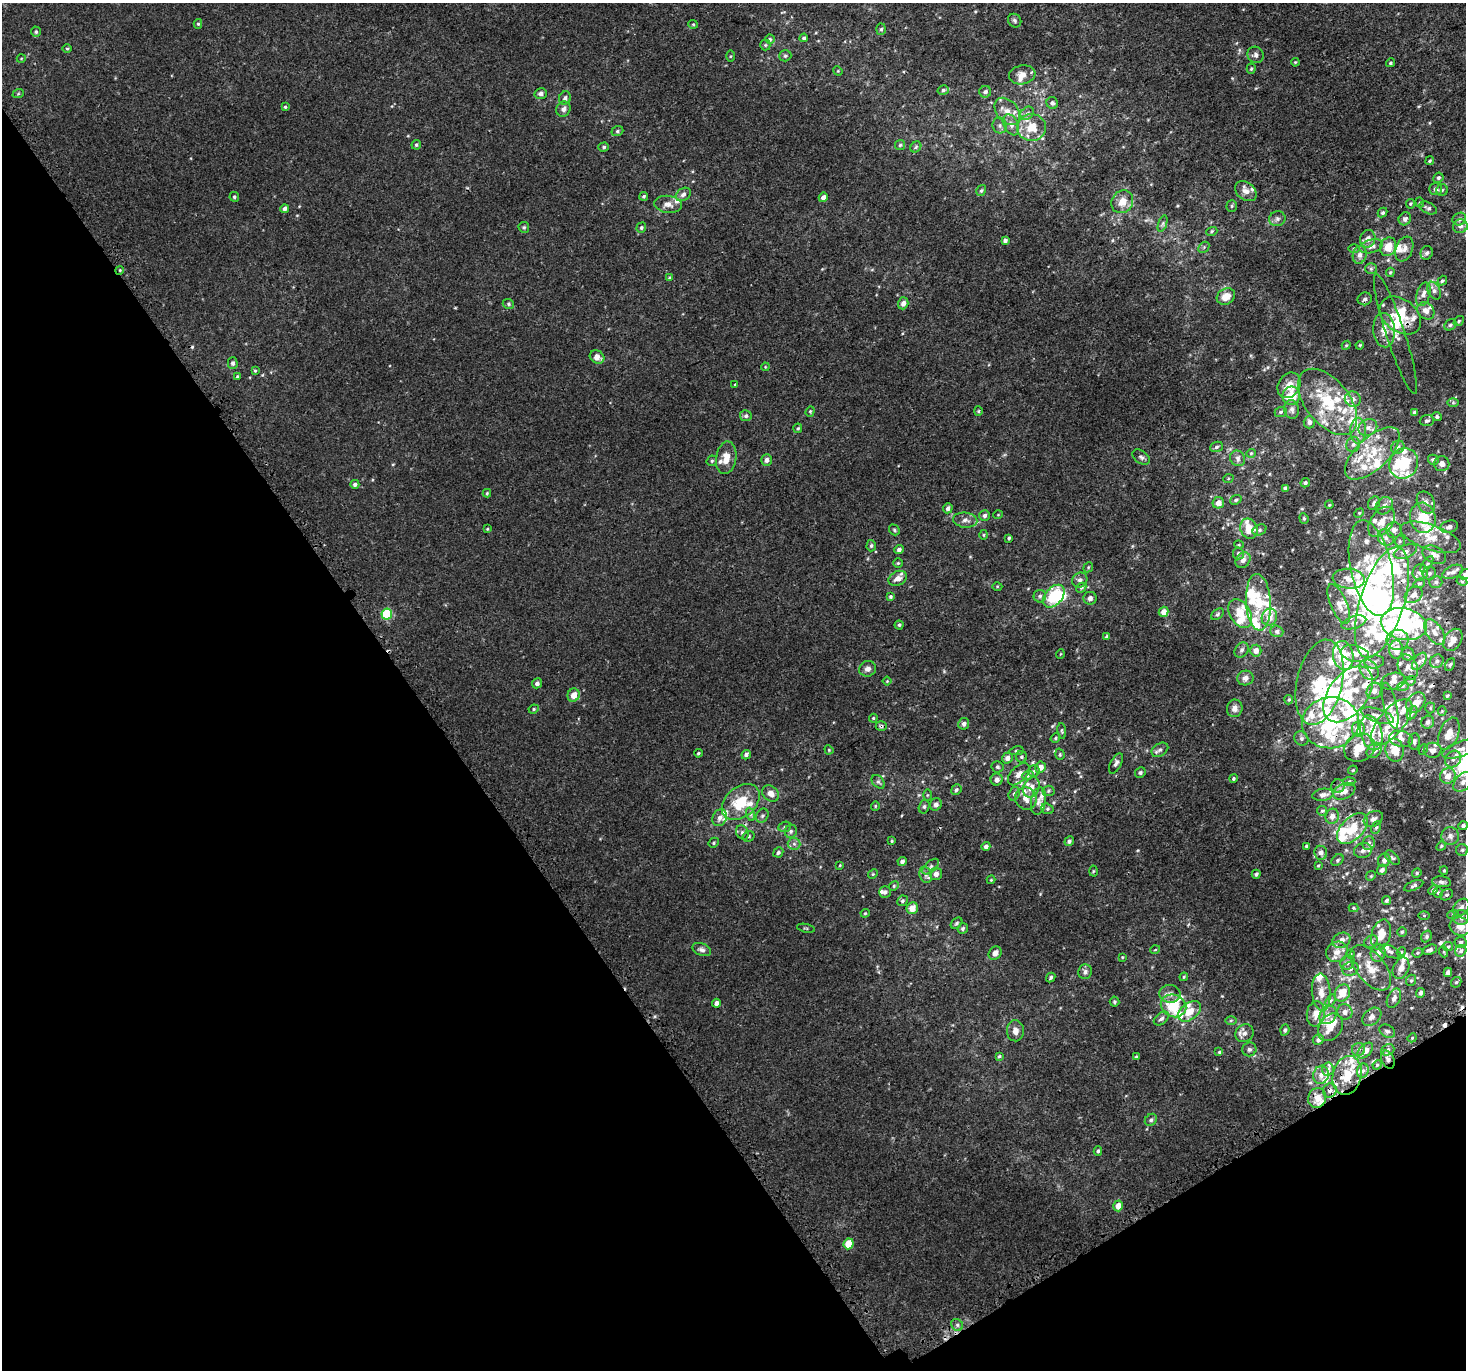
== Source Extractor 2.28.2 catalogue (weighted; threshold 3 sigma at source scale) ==
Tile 14 of 4 x 4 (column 2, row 4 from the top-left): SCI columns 1619-3082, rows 239-1606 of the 6079 x 5980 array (HDU 1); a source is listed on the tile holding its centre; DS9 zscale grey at full resolution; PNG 1468 x 1372 px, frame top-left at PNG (2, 3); each listed source drawn as its Kron ellipse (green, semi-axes under 4 px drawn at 4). Shown black and unused: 33% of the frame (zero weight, under 3 of 4 exposures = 5% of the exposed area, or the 3 px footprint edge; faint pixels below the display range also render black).
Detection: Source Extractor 2.28.2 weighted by HDU 2 'WHT'; one run over the whole footprint, this tile lists its part. Background 6.68e-04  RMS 0.0014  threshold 0.00613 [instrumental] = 3 sigma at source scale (4.5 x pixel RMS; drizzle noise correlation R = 1.50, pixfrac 1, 0.0396/0.0396 arcsec/px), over >= 5 px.
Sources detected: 588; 7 inside a brighter object's white glare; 6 cosmic-ray / hot-pixel residue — neither listed nor drawn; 146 inside a brighter listed object's ellipse — not listed separately; the other 429 listed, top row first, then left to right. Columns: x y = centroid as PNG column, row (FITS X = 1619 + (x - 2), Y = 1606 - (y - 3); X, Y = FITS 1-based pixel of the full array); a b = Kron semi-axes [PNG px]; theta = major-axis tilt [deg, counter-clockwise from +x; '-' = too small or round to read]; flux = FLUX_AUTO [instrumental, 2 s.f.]
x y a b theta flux
1015 21 7 6 - 0.29
198 24 5 4 - 0.19
693 24 5 4 - 0.15
881 29 5 5 - 0.23
36 32 5 5 - 0.25
804 38 4 4 - 0.26
770 39 4 4 - 0.16
765 45 5 5 - 0.18
67 49 5 3 - 0.14
1256 55 8 8 - 0.52
730 56 6 4 89 0.14
785 56 6 5 - 0.25
21 59 4 3 - 0.099
1295 62 4 3 - 0.12
1390 63 5 4 - 0.2
1251 69 5 4 - 0.17
838 71 5 4 - 0.13
1022 75 13 9 10 1.1
943 90 5 4 - 0.29
985 92 6 6 - 0.43
541 93 6 5 - 0.48
18 94 6 3 19 0.13
565 98 7 5 68 0.43
1052 103 6 5 - 0.35
285 107 4 3 - 0.17
563 109 8 7 - 0.55
1007 111 15 10 -50 1.4
1027 113 7 6 - 0.38
1000 125 8 7 - 0.43
1011 125 11 7 -65 0.68
1031 127 14 13 - 2.6
617 131 6 4 19 0.23
416 145 5 4 - 0.23
900 145 5 5 - 0.2
604 147 5 4 - 0.23
916 147 6 5 - 0.22
1430 161 4 4 - 0.16
1438 178 5 5 - 0.29
1435 189 6 5 - 0.4
1442 190 6 5 - 0.23
981 191 6 4 57 0.23
1246 191 12 8 -38 0.87
683 194 8 6 34 0.46
644 196 4 4 - 0.21
234 197 5 4 - 0.23
823 197 5 4 - 0.63
1122 202 12 10 53 1.5
1420 202 5 4 - 0.17
668 204 14 8 -7 1
1410 204 5 4 - 0.17
1232 206 5 5 - 0.2
1428 208 9 5 -24 0.37
285 209 4 4 - 0.46
1382 213 5 4 - 0.24
1277 219 8 7 - 0.48
1405 219 7 6 - 0.5
1459 219 7 6 - 0.34
1163 223 8 4 71 0.25
1460 226 7 7 - 0.53
524 227 5 5 - 0.22
641 228 5 4 - 0.24
1212 231 6 3 19 0.17
1368 239 9 7 74 0.87
1005 241 4 4 - 0.46
1371 246 12 6 14 0.7
1204 247 6 4 47 0.23
1388 247 9 8 - 1.8
1354 248 6 3 1 0.16
1404 249 13 8 69 0.73
1427 253 7 6 - 0.37
1360 255 9 7 79 0.59
1371 269 6 5 - 0.24
120 270 4 3 - 0.13
1390 272 4 3 - 0.15
669 278 4 4 - 0.12
1442 281 5 4 - 0.19
1434 291 9 6 -64 0.48
1423 294 12 7 72 0.73
1226 297 9 7 29 1.6
1365 299 7 6 - 0.37
903 303 6 5 - 0.61
508 304 6 4 -23 0.21
1426 311 9 7 -45 0.77
1400 316 23 16 -37 3.9
1459 321 6 4 39 0.18
1450 325 6 5 - 0.22
1384 330 17 10 -85 1.6
1395 334 63 9 -72 1.7
1346 345 4 4 - 0.13
1360 345 4 3 - 0.12
597 357 8 6 -30 1
233 363 5 5 - 0.37
765 367 4 3 - 0.1
255 371 4 4 - 0.15
237 377 3 3 - 0.17
735 384 4 2 - 0.091
1289 385 13 10 59 1.5
1291 396 9 9 - 2.6
1353 399 8 7 - 0.55
1328 402 38 22 -51 7.2
1453 403 6 4 0 0.2
1292 410 9 7 -78 0.52
810 411 5 4 - 0.16
978 411 5 4 - 0.15
1281 412 6 5 - 0.23
1415 412 4 3 - 0.29
746 416 6 5 - 0.34
1437 417 5 4 - 0.25
1427 421 7 5 4 0.3
1309 422 6 5 - 0.36
798 428 5 4 - 0.19
1368 428 10 8 29 0.74
1358 431 13 8 88 1
1353 444 8 6 69 0.46
1216 447 6 5 - 0.27
1398 447 7 6 - 0.45
1251 453 5 4 - 0.16
1372 453 34 16 43 5.1
1141 457 10 6 -35 0.38
726 458 16 10 81 1.7
1238 458 8 7 - 0.48
767 460 6 5 - 0.51
1433 460 5 5 - 0.37
712 461 6 5 - 0.21
1404 463 16 14 59 6
1442 464 7 7 - 0.78
1228 479 5 3 - 0.13
1305 483 5 4 - 0.22
355 484 4 4 - 0.4
1285 488 4 4 - 0.4
487 493 4 4 - 0.14
1236 500 6 4 22 0.21
1426 502 11 8 -65 0.84
1218 503 6 5 - 1.1
1374 503 7 5 60 0.45
1329 505 4 3 - 0.11
1384 506 9 7 45 0.68
948 508 5 4 - 0.4
1359 513 5 4 - 0.14
998 515 5 3 - 0.097
985 516 5 5 - 0.35
1304 518 5 4 - 0.21
1423 518 15 12 -76 3.7
965 520 12 7 -5 0.67
1382 522 17 11 52 1.7
1449 527 9 6 15 0.57
487 529 4 4 - 0.13
1249 529 10 8 -68 2.2
894 530 6 4 -49 0.21
1259 530 7 5 27 0.29
1394 530 8 8 - 0.66
984 535 5 3 - 0.12
1431 537 31 12 -19 2.8
1009 538 4 3 - 0.2
1386 538 9 7 -45 0.56
1400 541 5 5 - 0.19
1239 545 5 3 - 0.13
871 546 6 4 86 0.26
899 550 5 4 - 0.41
1405 552 12 6 19 0.62
1238 553 6 5 - 0.26
1434 555 12 8 -27 0.8
1243 560 8 7 - 0.65
898 563 5 5 - 0.17
1427 564 9 4 55 0.32
1088 567 5 4 - 0.16
1371 568 49 20 -78 8.2
1420 572 8 7 - 0.66
1453 572 11 6 25 0.63
1429 573 7 6 - 0.33
1465 574 6 5 - 0.39
898 578 10 7 28 0.91
1349 579 16 10 -5 1.5
1080 580 8 7 - 0.52
1462 581 5 4 - 0.19
1436 582 6 5 - 0.32
1419 583 6 4 19 0.21
997 586 5 3 - 0.12
1081 588 6 4 45 0.21
1414 595 10 7 37 0.92
1040 596 6 6 - 0.35
1054 596 13 8 48 6.9
890 597 4 4 - 0.22
1090 598 6 6 - 0.54
1258 602 28 12 -87 3.6
1382 602 57 22 73 17
1339 604 21 8 -67 1.3
1163 612 5 5 - 0.92
1240 613 16 10 -59 2.1
387 614 5 5 - 8.1
1217 614 7 5 41 0.22
1269 617 8 7 - 1.2
1354 622 13 6 18 0.62
1404 624 23 16 -12 14
899 625 4 4 - 0.21
1277 631 6 5 - 0.37
1434 632 14 8 -56 1
1107 637 4 3 - 0.28
1398 640 11 10 - 1.1
1453 640 12 8 57 0.98
1396 649 9 7 -90 1.5
1242 650 8 6 51 0.4
1256 651 6 5 - 0.86
1060 654 5 3 - 0.1
1355 654 14 8 -13 1.2
1408 654 6 6 - 0.5
1343 655 14 10 -80 4.4
1419 661 10 5 56 0.5
1437 661 7 6 - 0.41
1374 662 10 6 9 0.53
1450 664 6 4 62 0.21
1408 667 13 9 -64 0.95
868 669 8 7 - 0.64
1369 670 11 8 -52 1.6
1245 678 8 7 - 0.57
887 681 4 4 - 0.12
1393 681 12 8 15 0.69
1411 681 5 4 - 0.18
1320 682 43 22 77 7.7
537 683 5 4 - 0.39
1403 686 6 4 19 0.2
1374 691 8 7 - 0.82
1348 694 32 19 53 6.8
574 695 7 6 - 1.1
1447 696 4 4 - 0.16
1289 700 5 4 - 0.19
1416 703 11 8 51 1.5
1390 706 23 6 -77 0.76
1235 708 9 7 78 0.63
1430 708 5 5 - 0.17
534 709 5 4 - 0.17
1442 711 4 4 - 0.12
1412 713 7 5 64 0.29
1377 716 17 6 -17 0.88
873 718 4 3 - 0.14
1392 722 28 12 49 3.9
1428 722 6 6 - 0.53
1331 723 28 25 7 12
964 724 6 5 - 0.43
881 726 5 5 - 0.24
1358 729 7 6 - 1.8
1062 731 8 4 -82 0.21
1371 733 18 10 -74 2.2
1449 734 17 9 68 1.9
1055 738 5 4 - 0.18
1301 738 7 6 - 0.33
1401 739 12 8 -13 0.81
1414 741 8 5 86 0.37
1359 748 16 13 27 2.4
1423 749 5 4 - 0.17
1461 749 19 7 19 1.2
829 750 5 4 - 0.13
1160 750 9 6 34 0.44
1374 750 8 6 45 0.63
1395 750 11 9 -78 2
1433 750 9 7 8 0.7
1017 751 7 4 10 0.22
698 753 4 3 - 0.16
1060 754 6 4 -72 0.19
746 755 5 4 - 0.37
1021 757 5 5 - 0.21
1007 758 5 5 - 0.66
1453 759 9 7 52 0.65
1116 763 11 5 62 0.45
997 767 6 5 - 0.26
1040 767 6 5 - 1.1
1353 770 5 4 - 0.15
1034 771 6 5 - 0.26
1140 773 5 5 - 0.24
1019 774 13 7 47 1
1028 775 6 4 19 0.2
1448 776 8 7 - 1.1
1233 778 4 4 - 0.18
997 780 6 6 - 0.57
1349 781 6 4 3 0.24
878 782 8 5 -48 0.28
1463 782 11 7 46 0.89
1338 786 7 6 - 0.4
1031 787 10 8 65 0.9
956 790 5 5 - 0.27
1048 791 6 5 - 0.21
1344 791 11 7 26 0.99
771 793 9 7 -41 0.85
1014 794 7 5 73 0.32
927 795 5 4 - 0.16
1323 795 10 6 9 0.68
1026 798 11 10 - 1.2
1038 801 14 7 81 0.77
741 802 21 15 41 4.4
936 804 6 5 - 0.56
875 806 5 4 - 0.14
924 807 7 5 74 0.26
1047 809 6 5 - 0.23
1322 811 5 4 - 0.18
750 814 7 4 -71 0.28
762 816 7 6 - 0.28
1332 816 8 6 73 0.7
720 818 9 7 64 0.59
1373 819 10 7 29 0.64
1463 826 4 4 - 0.3
785 827 6 5 - 0.23
1376 827 6 4 62 0.21
1352 829 19 11 45 3.2
791 831 7 6 - 0.32
742 832 7 6 - 0.34
749 836 6 5 - 0.23
1450 836 9 9 - 0.59
892 841 3 3 - 0.13
1069 841 5 4 - 0.32
714 843 5 4 - 0.2
1368 843 7 6 - 0.44
794 844 6 6 - 0.35
986 846 4 4 - 0.41
1306 846 3 3 - 0.19
1441 846 5 4 - 0.16
1462 850 6 6 - 0.25
1363 851 9 7 16 0.49
778 852 5 4 - 0.29
1321 853 7 6 - 0.55
1392 858 9 5 -44 0.29
1337 860 7 5 42 0.24
1384 860 7 6 - 0.61
902 861 4 4 - 0.4
840 865 4 3 - 0.11
1318 866 3 3 - 0.12
931 867 10 5 42 0.4
1382 870 5 4 - 0.44
1093 871 5 3 - 0.13
1444 871 4 3 - 0.16
1417 873 5 4 - 0.18
873 874 5 4 - 0.15
936 874 6 6 - 0.69
1256 874 4 4 - 0.28
926 875 8 6 -73 0.48
1371 876 5 4 - 0.17
991 880 4 4 - 0.12
1441 882 9 5 -6 0.39
894 886 5 4 - 0.17
1414 886 10 4 23 0.31
1433 890 5 4 - 0.3
885 892 6 5 - 0.41
1438 893 5 4 - 0.19
1446 895 7 5 28 0.27
1386 900 5 4 - 0.26
902 901 5 5 - 0.26
1461 907 9 7 48 0.62
912 908 6 5 - 1.4
1353 908 5 4 - 0.15
865 913 4 4 - 0.15
1453 914 6 3 19 0.15
1424 915 6 4 1 0.13
1461 918 7 7 - 0.53
956 923 6 4 42 0.22
1460 927 11 9 -18 1.3
806 928 9 3 -11 0.14
963 928 5 5 - 0.24
1402 932 4 4 - 0.18
1381 935 15 9 74 1.9
1427 937 6 5 - 0.28
1341 940 9 7 24 0.97
1371 941 7 5 42 0.37
1461 942 6 6 - 0.29
1448 947 5 4 - 0.18
702 950 10 6 -21 0.46
1155 950 5 3 - 0.12
1430 950 7 4 19 0.35
1461 951 6 5 - 0.33
1337 952 11 10 - 1.2
1390 952 11 5 -22 0.39
1401 952 4 3 - 0.14
1444 952 5 3 - 0.13
995 953 7 6 - 0.62
1378 953 9 7 73 0.69
1418 953 6 4 21 0.19
1351 954 5 3 - 0.12
1122 957 3 3 - 0.11
1347 962 7 6 - 0.52
1371 968 27 14 -50 2.6
1401 968 11 7 65 1
1350 969 8 6 23 0.47
1085 972 7 6 - 0.47
1448 972 5 4 - 0.46
1051 977 5 4 - 0.26
1184 977 4 3 - 0.14
1411 980 6 4 67 0.21
1456 982 6 4 42 0.19
1321 992 18 9 -85 1.4
1342 993 9 7 61 2.2
1420 993 5 4 - 0.41
1170 994 10 9 - 0.79
1394 998 10 6 65 0.61
1331 1000 7 4 58 0.25
1114 1002 5 5 - 0.2
716 1003 4 4 - 0.47
1173 1006 13 11 -23 4.6
1189 1011 13 8 37 1.9
1345 1012 8 7 - 0.6
1316 1014 13 9 81 1.2
1328 1015 9 8 - 0.82
1372 1017 11 7 41 0.7
1161 1018 9 5 39 0.43
1231 1020 6 4 1 0.19
1330 1027 15 11 57 1.8
1285 1030 5 4 - 0.3
1015 1031 10 8 -88 0.84
1387 1031 8 6 -32 0.37
1244 1033 9 8 - 0.69
1412 1038 5 3 - 0.16
1318 1040 5 5 - 0.39
1249 1049 7 6 - 0.38
1358 1049 6 6 - 0.35
1388 1050 7 5 24 0.38
1365 1051 9 5 45 1.1
1219 1052 4 4 - 0.18
999 1056 4 4 - 0.17
1136 1057 4 3 - 0.16
1388 1060 9 6 -65 0.69
1377 1065 5 4 - 0.16
1328 1069 6 5 - 0.31
1363 1071 7 5 68 0.36
1321 1075 9 7 72 0.7
1347 1075 20 14 76 3.7
1330 1090 7 6 - 0.45
1317 1098 10 9 - 1.3
1151 1120 7 5 45 0.29
1098 1151 4 4 - 0.25
1118 1206 5 5 - 1.1
849 1244 5 5 - 3.7
957 1325 6 5 - 0.33
Overlapping masked pixels (flux is a lower limit): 9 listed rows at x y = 120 270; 1400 316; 881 726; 1359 748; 1323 795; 1388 1060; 1347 1075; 1330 1090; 1317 1098
Isophote crosses this tile's border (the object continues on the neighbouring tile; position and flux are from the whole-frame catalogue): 3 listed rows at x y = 1465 574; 1463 782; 1461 907